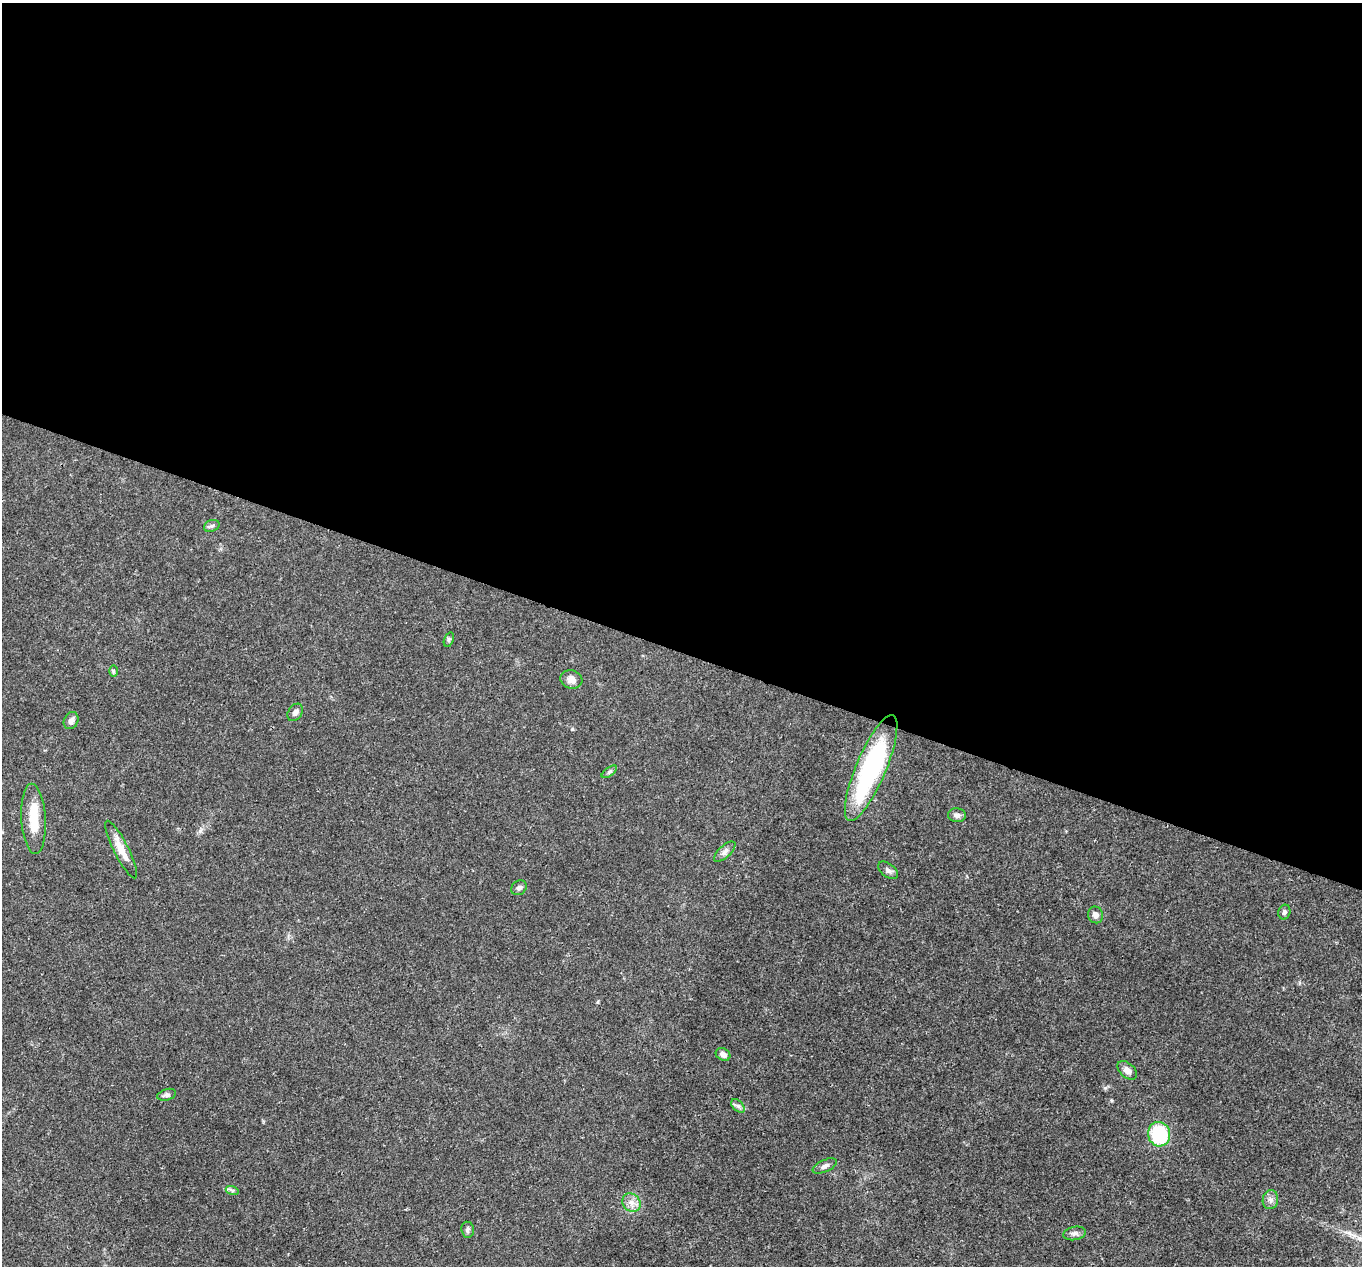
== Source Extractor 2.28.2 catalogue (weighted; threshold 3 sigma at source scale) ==
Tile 3 of 4 x 4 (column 3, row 1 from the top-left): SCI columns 2724-4083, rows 4059-5322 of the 5444 x 5458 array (HDU 1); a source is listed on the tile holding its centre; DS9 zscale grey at full resolution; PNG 1364 x 1268 px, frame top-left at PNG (2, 3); each listed source drawn as its Kron ellipse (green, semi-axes under 4 px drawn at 4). Shown black and unused: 51% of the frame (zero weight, under 3 of 4 exposures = <1% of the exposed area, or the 3 px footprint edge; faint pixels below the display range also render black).
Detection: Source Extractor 2.28.2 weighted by HDU 2 'WHT'; one run over the whole footprint, this tile lists its part. Background 0.0168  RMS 0.0022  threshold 0.00981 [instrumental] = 3 sigma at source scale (4.5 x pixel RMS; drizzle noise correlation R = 1.50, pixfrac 1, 0.05/0.05 arcsec/px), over >= 5 px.
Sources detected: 27; all 27 listed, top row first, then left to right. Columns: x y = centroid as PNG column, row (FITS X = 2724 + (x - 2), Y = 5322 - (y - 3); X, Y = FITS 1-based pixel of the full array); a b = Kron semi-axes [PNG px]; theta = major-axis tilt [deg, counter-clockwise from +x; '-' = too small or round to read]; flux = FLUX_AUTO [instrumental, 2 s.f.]
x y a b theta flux
212 526 8 5 21 0.52
449 640 7 4 71 0.41
113 671 6 4 -89 0.32
571 679 11 9 -16 1.4
295 712 9 6 56 0.78
71 721 9 7 60 1
871 768 57 15 67 34
609 772 9 4 36 0.44
957 815 9 7 -5 0.8
34 819 35 12 -87 5.6
121 849 32 7 -63 3.2
725 852 13 6 43 0.93
888 870 11 6 -37 0.79
519 888 8 6 41 0.68
1284 912 7 6 - 0.62
1095 915 8 7 - 0.96
723 1054 8 6 -30 1.1
1127 1070 11 7 -42 1.4
167 1095 9 5 17 0.69
738 1106 8 5 -44 0.58
1159 1134 12 11 - 14
825 1166 13 6 25 0.8
232 1190 7 4 -18 0.45
1270 1200 9 7 81 0.93
631 1202 10 8 -45 1.4
468 1230 8 6 -83 0.56
1075 1233 11 6 11 0.81